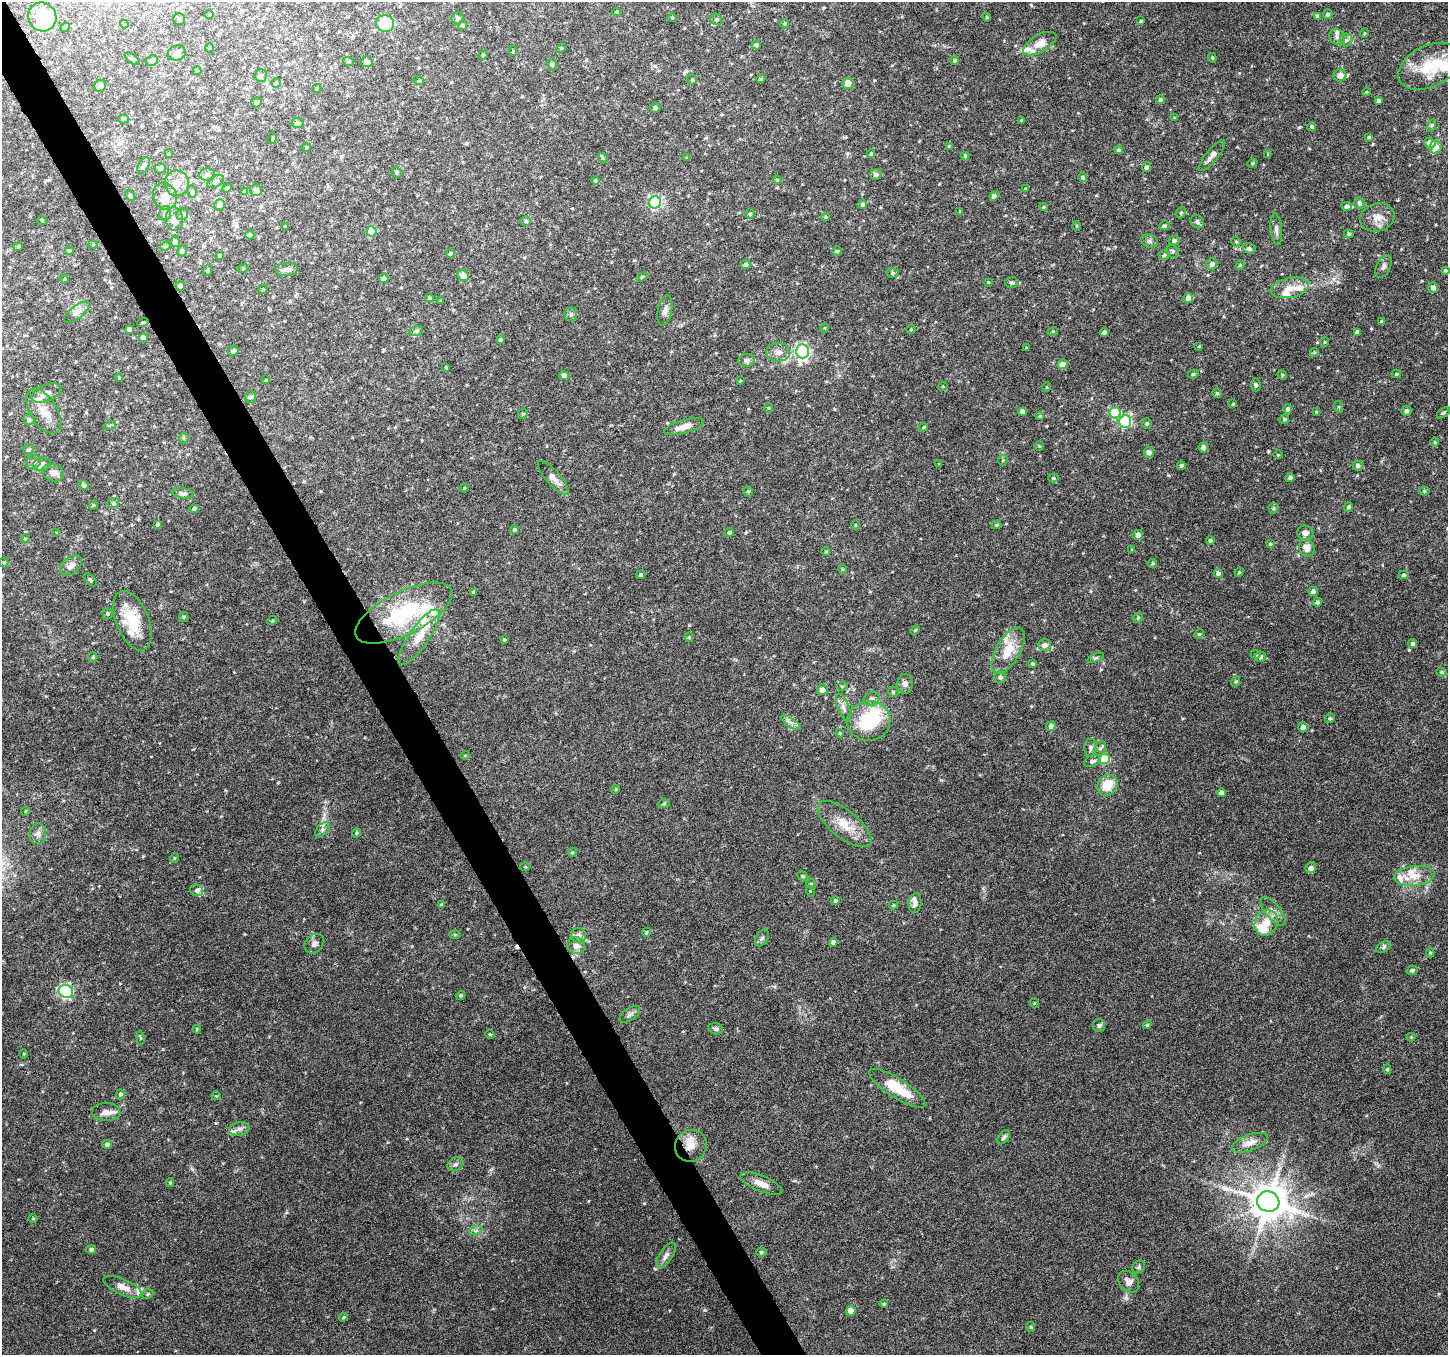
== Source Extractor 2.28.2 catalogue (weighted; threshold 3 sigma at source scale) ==
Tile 11 of 4 x 4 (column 3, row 3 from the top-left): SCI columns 2898-4343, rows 1516-2868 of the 5790 x 5677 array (HDU 1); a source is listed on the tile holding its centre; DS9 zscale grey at full resolution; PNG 1450 x 1357 px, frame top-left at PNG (2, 2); each listed source drawn as its Kron ellipse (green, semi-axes under 4 px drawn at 4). Shown black and unused: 3% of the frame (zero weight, under 6 of 12 exposures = <1% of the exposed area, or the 3 px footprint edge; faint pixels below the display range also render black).
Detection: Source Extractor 2.28.2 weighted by HDU 2 'WHT'; one run over the whole footprint, this tile lists its part. Background 0.0373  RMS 0.0023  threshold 0.00933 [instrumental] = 3 sigma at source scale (4.09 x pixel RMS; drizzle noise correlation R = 1.36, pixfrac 0.8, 0.0396/0.0396 arcsec/px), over >= 5 px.
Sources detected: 401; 2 inside a brighter object's white glare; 2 cosmic-ray / hot-pixel residue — neither listed nor drawn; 26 inside a brighter listed object's ellipse — not listed separately; the other 371 listed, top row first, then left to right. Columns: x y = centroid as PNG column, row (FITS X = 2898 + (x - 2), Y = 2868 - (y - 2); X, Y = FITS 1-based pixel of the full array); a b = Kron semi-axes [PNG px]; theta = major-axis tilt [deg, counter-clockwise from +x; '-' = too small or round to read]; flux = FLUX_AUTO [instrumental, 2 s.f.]
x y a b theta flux
617 12 4 4 - 0.24
1328 14 5 5 - 0.52
209 15 5 3 - 0.19
1317 16 4 3 - 0.6
42 17 15 14 - 6.8
672 17 5 3 - 0.22
987 17 4 3 - 0.24
458 18 6 5 - 0.47
179 19 5 5 - 0.37
716 19 6 5 - 0.44
1141 21 4 3 - 0.32
785 23 4 4 - 0.3
124 24 4 4 - 0.21
385 24 9 8 - 8
463 25 4 4 - 0.33
65 27 5 4 - 0.37
1364 33 5 3 - 0.16
1337 37 8 7 - 0.84
1346 40 6 6 - 0.54
1040 43 18 8 29 2.1
756 45 4 4 - 0.35
209 48 4 3 - 0.15
561 48 5 4 - 0.21
513 51 5 4 - 0.29
177 53 9 7 16 1
483 55 4 4 - 0.24
1212 58 5 4 - 0.24
132 59 9 3 -36 0.3
955 60 4 4 - 0.36
152 61 6 5 - 0.6
348 61 5 3 - 0.31
367 62 6 5 - 0.91
552 64 6 5 - 0.36
1429 66 33 20 26 8.1
197 71 4 4 - 0.19
261 75 6 5 - 0.45
1340 75 6 6 - 1.9
761 79 5 3 - 0.25
692 80 5 4 - 0.27
419 81 5 3 - 0.18
276 83 5 5 - 0.31
848 83 5 5 - 2.1
100 86 6 5 - 0.91
317 88 4 4 - 0.27
1366 92 4 3 - 0.16
1160 100 4 4 - 0.41
1378 100 3 3 - 0.56
256 102 5 4 - 0.41
655 108 5 5 - 0.47
1174 118 3 3 - 0.16
123 119 5 4 - 0.36
1022 120 3 3 - 0.28
297 123 6 5 - 0.47
1432 125 6 4 70 0.31
1312 127 4 4 - 0.46
1369 137 4 3 - 0.29
272 138 6 3 80 0.24
1430 143 6 5 - 1.5
949 146 4 4 - 0.24
1435 147 6 6 - 1.5
306 148 4 4 - 0.33
1119 150 4 4 - 0.33
169 154 3 3 - 0.19
871 154 4 4 - 0.3
1268 155 4 4 - 0.2
965 156 4 4 - 0.25
1212 156 19 6 51 1.1
603 158 5 4 - 0.29
686 158 4 3 - 0.2
1252 163 5 4 - 0.23
144 165 9 5 63 0.7
1146 167 5 4 - 0.73
160 168 5 5 - 0.47
397 173 5 5 - 0.35
207 175 8 6 10 0.74
876 175 6 5 - 0.69
1083 177 4 4 - 0.42
595 180 4 4 - 0.28
777 180 4 3 - 0.22
216 181 9 5 31 0.58
177 183 13 12 - 2.2
227 188 5 4 - 0.27
1025 189 4 3 - 0.18
256 190 6 5 - 0.69
244 191 4 3 - 0.21
192 192 6 5 - 0.4
130 196 6 4 -63 0.33
165 196 14 11 -68 2
994 196 4 4 - 0.69
655 202 6 6 - 30
1359 203 6 5 - 0.53
862 204 5 4 - 0.45
220 205 5 5 - 1.2
1346 206 5 4 - 0.7
1043 207 4 4 - 0.25
960 211 3 2 - 0.16
1181 213 6 4 67 0.34
165 214 7 5 74 0.5
182 214 6 5 - 0.56
750 214 5 4 - 0.33
825 217 4 3 - 0.26
1377 217 17 14 17 2.4
174 219 12 8 -84 1.4
42 220 5 3 - 0.19
526 221 5 4 - 0.4
1197 222 7 6 - 0.61
285 226 4 3 - 0.21
1077 226 5 3 - 0.19
1164 226 5 4 - 0.38
1276 229 16 5 -84 0.8
371 231 5 5 - 6.1
1349 234 5 4 - 0.32
250 235 4 4 - 0.34
1149 241 8 6 -16 0.56
1174 241 5 4 - 0.65
175 242 5 4 - 0.7
1236 242 5 4 - 0.26
93 245 5 3 - 0.17
165 246 6 4 28 0.33
18 247 4 4 - 0.26
1249 248 6 5 - 0.48
69 251 5 4 - 0.36
182 251 5 5 - 0.58
837 251 5 4 - 0.29
1173 251 7 5 -65 0.42
450 253 4 4 - 0.4
1164 255 5 5 - 0.44
220 256 3 3 - 0.28
1212 264 6 5 - 0.73
746 265 4 4 - 0.73
1240 265 5 3 - 0.2
1383 266 12 7 63 0.71
243 268 5 3 - 0.17
287 269 11 6 5 0.9
208 270 5 3 - 0.23
1445 270 3 3 - 0.34
893 273 6 5 - 0.42
463 275 6 5 - 2
642 277 6 3 36 0.25
384 278 4 4 - 0.69
64 279 4 4 - 0.23
988 282 3 3 - 0.19
1012 283 6 5 - 0.54
180 286 4 4 - 0.67
1290 288 19 10 12 2.3
1433 288 5 5 - 0.79
263 289 5 4 - 0.23
430 298 4 4 - 0.3
1188 298 5 5 - 0.99
441 301 3 3 - 0.24
665 310 15 7 77 1.1
77 312 15 6 38 1.1
571 314 7 6 - 0.54
143 322 6 3 19 0.2
1382 322 4 4 - 0.43
825 328 4 3 - 0.17
129 329 4 4 - 0.78
911 329 5 4 - 0.23
416 331 7 4 14 0.44
1053 331 5 3 - 0.19
1357 332 4 4 - 0.83
1104 333 4 4 - 0.72
143 338 4 4 - 1.9
500 340 4 4 - 0.41
1325 342 5 3 - 0.16
1199 346 4 3 - 0.16
1026 348 3 2 - 0.16
233 351 5 5 - 0.36
802 351 7 6 - 51
778 352 12 9 0 1.4
1314 352 4 4 - 0.23
746 360 8 6 9 0.74
1063 364 5 4 - 1.5
446 367 3 3 - 0.18
1193 374 5 4 - 0.36
1396 374 5 4 - 0.27
564 375 5 4 - 0.74
1282 375 5 4 - 0.26
119 378 4 4 - 0.23
265 380 3 3 - 0.2
740 381 4 3 - 0.18
1256 385 6 5 - 0.42
943 386 5 3 - 0.17
1047 387 5 3 - 0.16
47 393 15 8 22 1.7
1217 393 5 5 - 0.33
251 397 6 5 - 0.55
1233 404 4 4 - 0.21
1339 407 6 3 -72 0.23
768 408 4 4 - 0.23
1288 409 5 4 - 0.63
44 411 25 13 -59 3.4
1406 411 5 5 - 0.55
1022 412 4 4 - 0.9
1316 412 3 3 - 0.18
1115 413 6 5 - 10
1443 413 7 3 35 0.31
523 414 5 4 - 0.33
1040 416 4 3 - 0.25
29 419 6 5 - 0.51
1284 419 4 4 - 0.33
1125 422 6 6 - 27
1147 423 5 5 - 0.37
110 425 6 4 19 0.26
684 427 20 6 15 2.2
923 427 4 3 - 0.25
184 438 5 4 - 0.29
1435 442 4 4 - 0.21
1039 446 5 4 - 0.25
1203 447 5 5 - 0.84
29 450 6 5 - 0.45
1149 452 5 5 - 1
1278 455 4 3 - 0.17
1003 460 5 5 - 0.28
33 462 8 6 36 0.63
42 464 9 6 12 1.2
939 464 4 3 - 0.18
1181 466 4 4 - 0.54
1358 466 5 5 - 0.6
53 473 11 8 -20 1.2
553 478 22 7 -48 1.6
1053 478 5 4 - 0.24
1290 478 5 4 - 0.47
84 485 5 4 - 0.49
464 488 5 3 - 0.17
1424 491 5 4 - 0.33
748 492 5 4 - 0.29
183 493 11 5 -10 0.59
113 503 6 5 - 0.42
93 505 4 4 - 0.24
1348 507 4 4 - 0.48
194 508 4 4 - 0.47
1273 508 5 5 - 0.33
157 524 4 3 - 0.42
855 525 5 3 - 0.17
997 525 5 4 - 0.29
514 530 4 4 - 0.36
729 532 4 4 - 0.38
57 533 4 4 - 0.29
1305 533 8 7 - 1.3
1138 535 5 4 - 1.1
25 538 4 3 - 0.21
1210 541 4 4 - 0.44
1270 544 4 3 - 0.23
1307 548 9 7 -56 2
1132 550 3 3 - 0.27
826 552 5 3 - 0.22
4 562 4 4 - 0.26
1153 564 5 4 - 0.27
71 565 12 8 41 1.2
842 569 5 3 - 0.19
1239 572 5 4 - 0.23
1218 573 4 4 - 0.71
641 575 4 4 - 0.43
1404 575 5 4 - 0.38
90 580 8 4 -45 0.4
1313 591 4 4 - 0.74
474 592 4 3 - 0.24
1317 602 4 4 - 0.51
404 613 53 21 26 18
107 614 5 5 - 0.34
184 617 5 4 - 0.26
1138 618 5 4 - 0.28
132 621 31 16 -68 7.2
272 621 5 3 - 0.19
915 630 5 3 - 0.22
1199 634 5 4 - 0.23
419 637 33 10 56 3.6
689 637 5 4 - 0.3
504 640 4 3 - 0.27
1413 644 4 4 - 0.63
1045 645 6 5 - 1
1008 651 26 12 60 4.8
1256 654 5 4 - 0.27
93 657 5 4 - 0.24
1260 657 5 5 - 0.64
1095 658 9 4 21 0.39
1032 664 4 3 - 0.32
1442 672 5 4 - 0.32
1000 677 6 6 - 0.57
1236 681 5 4 - 0.31
905 684 10 8 82 0.97
842 686 5 3 - 0.24
822 690 5 5 - 1.2
893 692 5 4 - 0.33
872 699 8 6 28 0.86
843 708 14 6 -70 1
1330 718 5 4 - 0.37
869 721 21 20 - 12
791 723 11 4 -32 0.84
1051 726 5 4 - 0.75
1303 727 5 5 - 1.1
840 733 4 4 - 0.2
1091 748 9 6 -90 0.72
1100 748 7 5 65 0.55
465 755 5 3 - 0.18
1104 759 5 5 - 6.2
1092 761 9 5 24 0.69
1107 785 11 9 55 4.1
616 789 4 3 - 0.2
1221 793 4 4 - 0.74
664 804 6 4 4 0.26
25 811 4 3 - 0.19
844 824 33 14 -39 4.7
322 830 9 5 45 0.63
356 833 5 3 - 0.24
38 834 10 8 84 1
572 852 5 4 - 0.27
174 858 5 3 - 0.18
525 867 5 3 - 0.19
1311 868 5 5 - 0.89
802 876 5 4 - 0.3
1414 876 20 10 6 3
811 884 5 4 - 0.27
197 890 6 5 - 0.59
810 891 5 3 - 0.19
835 901 4 4 - 0.43
915 903 10 6 84 1
441 905 4 3 - 0.29
894 905 4 4 - 0.22
1273 911 17 7 -51 1.5
1266 923 13 11 62 3
646 932 5 4 - 0.27
455 934 6 4 1 0.22
578 935 8 7 - 1.1
762 938 9 5 58 0.54
833 942 4 4 - 0.87
314 944 11 8 43 0.84
576 946 9 8 - 1.3
1383 947 8 5 29 0.46
1430 953 4 4 - 0.28
1412 970 5 4 - 0.35
66 991 7 6 - 32
461 995 5 4 - 0.33
1034 1003 5 3 - 0.19
630 1014 12 6 35 0.66
1099 1025 6 6 - 0.49
1147 1025 4 4 - 0.28
197 1029 4 4 - 0.21
716 1029 8 5 -13 0.49
490 1034 4 4 - 0.24
1411 1037 4 4 - 0.17
140 1038 7 3 -81 0.24
24 1054 4 3 - 0.18
1387 1069 5 4 - 0.32
897 1088 33 9 -32 6.7
120 1094 5 4 - 0.54
216 1096 5 4 - 0.23
106 1112 14 9 0 1.5
239 1129 10 6 9 0.98
1004 1137 8 5 51 0.49
1250 1143 19 8 20 1.9
107 1144 5 4 - 0.57
691 1146 16 15 - 2.7
456 1164 8 6 29 0.63
170 1182 4 3 - 0.25
761 1184 22 8 -22 2.1
1268 1202 11 10 - 630
33 1218 5 3 - 0.18
476 1230 7 4 19 0.45
91 1249 5 4 - 0.57
761 1252 5 4 - 0.36
666 1255 14 6 57 1.1
1138 1267 7 5 48 0.4
1129 1282 12 9 -48 1.4
123 1287 21 7 -24 2.1
148 1294 6 4 22 0.33
884 1304 4 3 - 0.28
851 1311 5 5 - 1.8
343 1317 5 3 - 0.24
1031 1327 5 4 - 0.25
Overlapping masked pixels (flux is a lower limit): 1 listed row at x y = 691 1146
Isophote crosses this tile's border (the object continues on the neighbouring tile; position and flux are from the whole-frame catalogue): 1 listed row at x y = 1429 66
Unlisted compact peaks at least as high as the median listed source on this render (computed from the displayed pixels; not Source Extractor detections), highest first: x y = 644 1203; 655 1269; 1268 451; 1318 367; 163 1049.